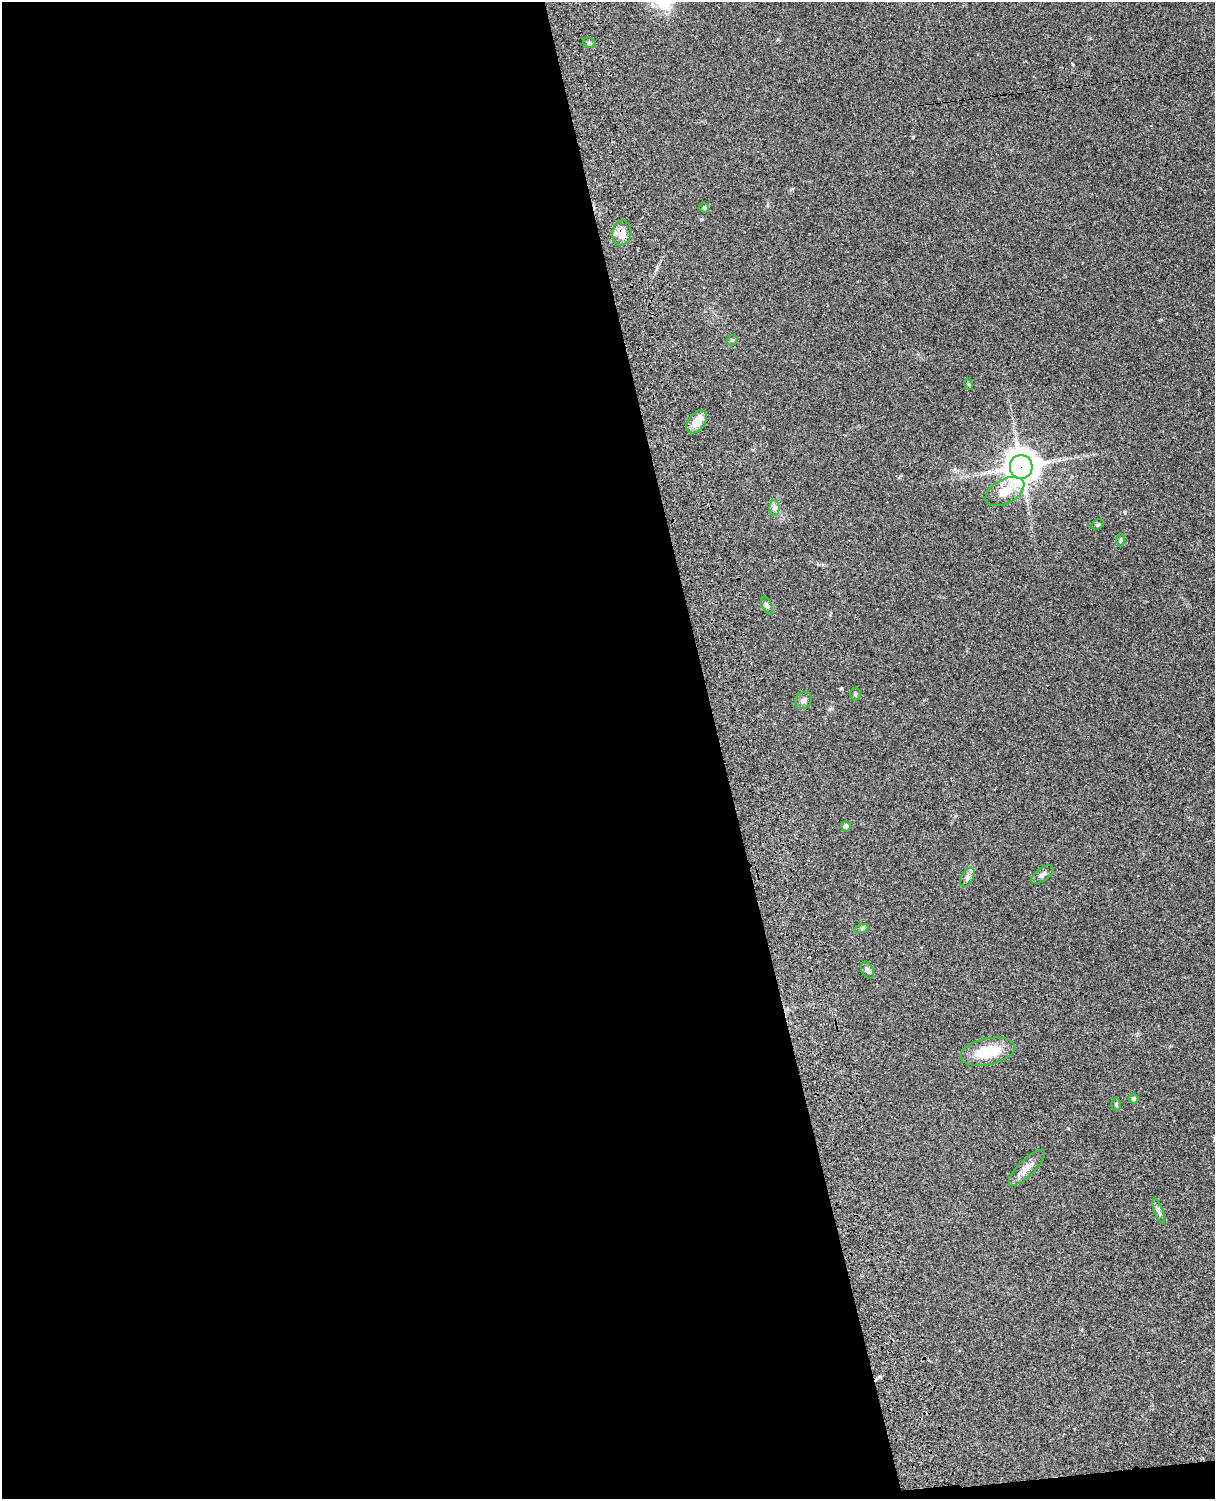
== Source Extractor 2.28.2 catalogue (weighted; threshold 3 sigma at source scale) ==
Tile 9 of 4 x 3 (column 1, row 3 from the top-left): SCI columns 121-1333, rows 273-1769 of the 5091 x 4922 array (HDU 1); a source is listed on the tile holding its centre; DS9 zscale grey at full resolution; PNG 1217 x 1501 px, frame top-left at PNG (2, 2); each listed source drawn as its Kron ellipse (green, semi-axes under 4 px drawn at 4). Shown black and unused: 60% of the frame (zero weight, under 3 of 4 exposures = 6% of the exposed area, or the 3 px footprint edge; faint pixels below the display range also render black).
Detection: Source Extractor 2.28.2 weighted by HDU 2 'WHT'; one run over the whole footprint, this tile lists its part. Background 0.0869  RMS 0.0062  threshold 0.0277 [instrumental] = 3 sigma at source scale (4.5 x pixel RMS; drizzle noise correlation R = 1.50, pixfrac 1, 0.05/0.05 arcsec/px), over >= 5 px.
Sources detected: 24; all 24 listed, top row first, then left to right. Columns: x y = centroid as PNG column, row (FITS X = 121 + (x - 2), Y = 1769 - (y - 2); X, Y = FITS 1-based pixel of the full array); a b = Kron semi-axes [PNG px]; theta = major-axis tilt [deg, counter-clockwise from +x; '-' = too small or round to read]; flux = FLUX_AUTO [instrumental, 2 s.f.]
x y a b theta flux
589 43 6 5 - 1.1
704 208 5 4 - 0.8
622 233 12 9 79 4.5
732 340 6 4 44 0.77
968 384 6 4 -71 0.68
697 422 13 8 53 7.9
1021 467 12 11 - 1000
1005 491 21 12 28 9.7
775 508 8 5 -90 1.9
1098 524 7 4 29 0.95
1121 540 6 4 89 0.87
767 606 9 5 -64 1.3
855 694 6 5 - 1
803 701 9 7 48 2.2
846 826 5 4 - 2.9
1042 875 13 6 36 2.3
967 877 10 6 61 2.2
862 928 7 4 18 0.97
867 970 9 6 -63 1.7
988 1052 28 13 12 21
1134 1099 5 4 - 1.3
1116 1105 6 5 - 0.82
1027 1168 24 8 45 5.4
1159 1211 13 4 -69 1.9
Overlapping masked pixels (flux is a lower limit): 2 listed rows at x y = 622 233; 1021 467
Unlisted compact peaks at least as high as the median listed source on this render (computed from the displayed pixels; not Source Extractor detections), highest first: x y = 841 688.